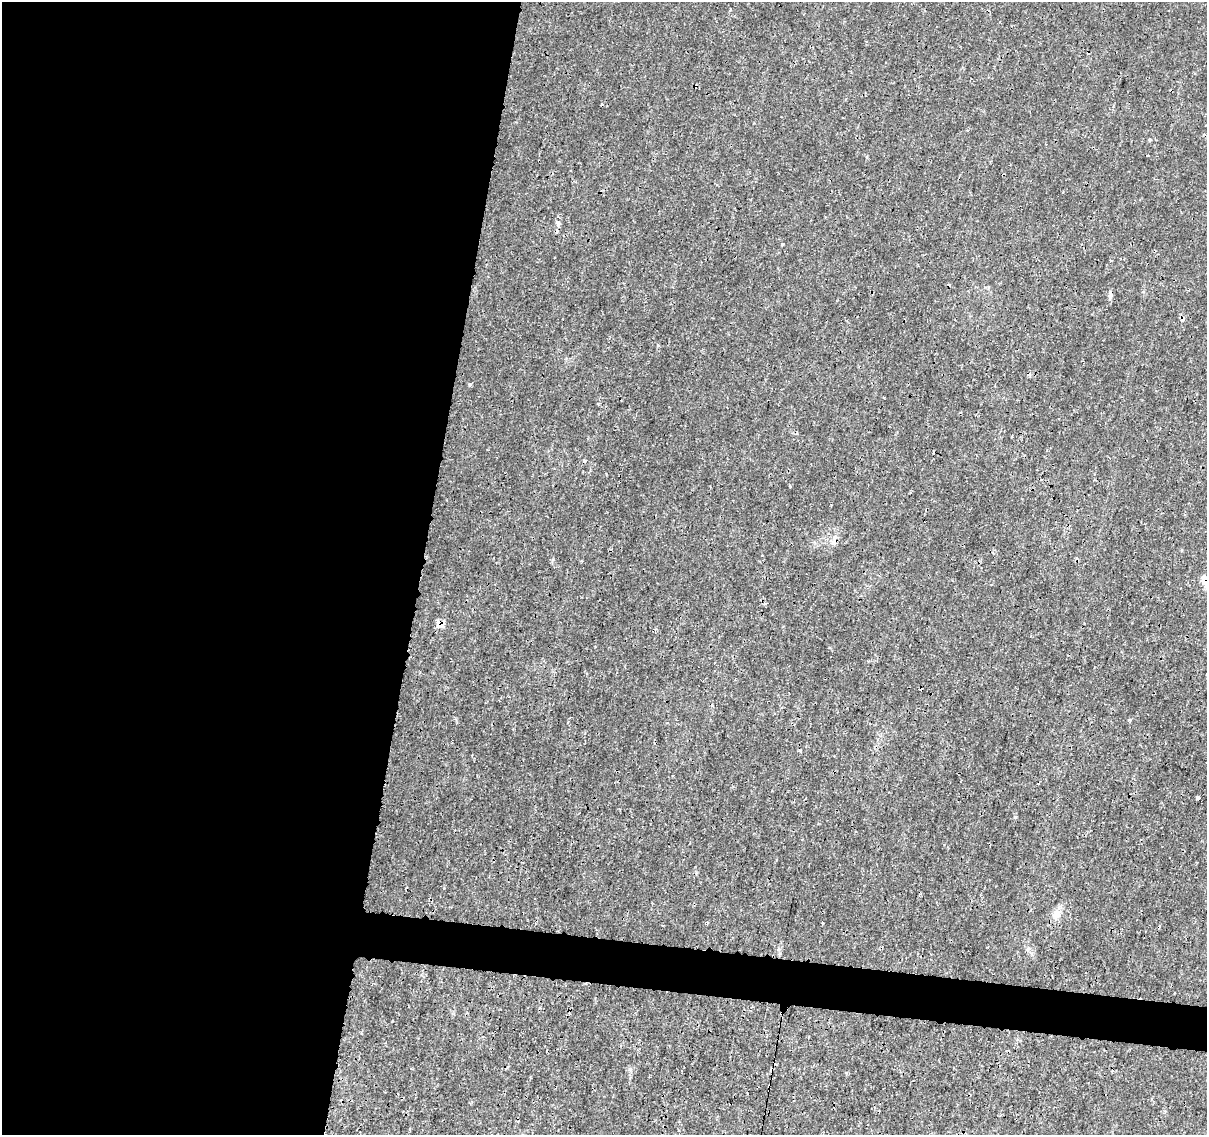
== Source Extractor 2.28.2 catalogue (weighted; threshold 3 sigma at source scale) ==
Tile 5 of 4 x 4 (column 1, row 2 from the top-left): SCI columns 14-1218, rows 2552-3684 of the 4832 x 5042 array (HDU 1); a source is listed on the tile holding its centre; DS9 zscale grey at full resolution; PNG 1209 x 1137 px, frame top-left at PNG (2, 2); no overlay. Shown black and unused: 38% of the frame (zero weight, under 3 of 4 exposures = <1% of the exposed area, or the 3 px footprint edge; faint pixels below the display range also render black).
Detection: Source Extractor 2.28.2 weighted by HDU 2 'WHT'; one run over the whole footprint, this tile lists its part. Background 0.00203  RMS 7.8e-04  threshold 0.00352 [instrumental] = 3 sigma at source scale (4.5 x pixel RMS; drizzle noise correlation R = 1.50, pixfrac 1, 0.0396/0.0396 arcsec/px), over >= 5 px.
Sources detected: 22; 6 cosmic-ray / hot-pixel residue — not listed; the other 16 listed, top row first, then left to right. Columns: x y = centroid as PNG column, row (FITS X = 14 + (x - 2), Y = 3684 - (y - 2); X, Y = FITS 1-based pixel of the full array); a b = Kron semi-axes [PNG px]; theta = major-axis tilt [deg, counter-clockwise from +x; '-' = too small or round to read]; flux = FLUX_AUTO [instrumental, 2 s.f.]
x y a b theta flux
696 86 4 3 - 0.073
1150 140 4 4 - 0.12
1148 155 3 2 - 0.065
558 224 7 5 47 0.19
782 244 3 3 - 0.082
1110 260 3 2 - 0.061
1110 296 9 5 83 0.21
470 385 4 4 - 0.12
1205 580 16 7 -71 0.67
441 625 9 8 - 0.51
1129 720 4 4 - 0.095
800 751 4 4 - 0.092
1198 798 4 3 - 0.29
1015 817 4 3 - 0.093
1057 914 12 9 89 0.55
822 923 4 3 - 0.077
Overlapping masked pixels (flux is a lower limit): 3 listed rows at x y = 696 86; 1205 580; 441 625
Isophote crosses this tile's border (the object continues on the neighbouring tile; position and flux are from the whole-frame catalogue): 1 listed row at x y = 1205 580